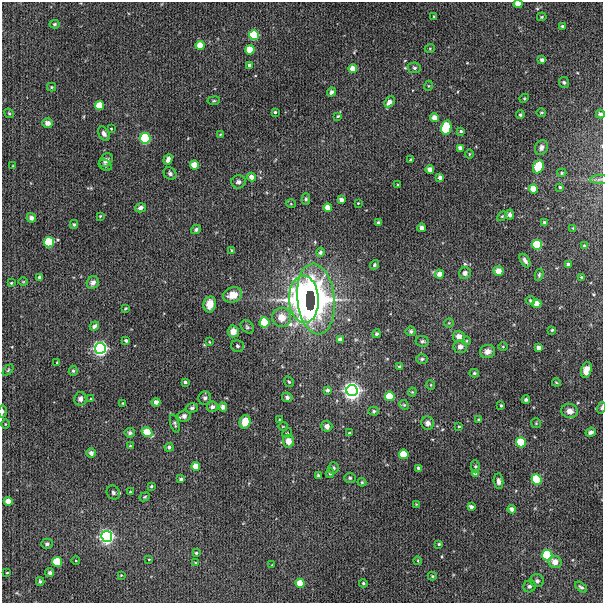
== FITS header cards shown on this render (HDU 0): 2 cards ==
NAXIS1  =                  601 / NUMBER OF ELEMENTS ALONG THIS AXIS
NAXIS2  =                  601 / NUMBER OF ELEMENTS ALONG THIS AXIS

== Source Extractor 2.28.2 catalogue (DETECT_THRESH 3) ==
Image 601 x 601 px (HDU 0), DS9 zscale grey, 1 PNG px = 1 image px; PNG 605 x 605 px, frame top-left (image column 1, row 601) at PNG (2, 2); each listed source drawn as its Kron ellipse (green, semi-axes under 4 px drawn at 4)
Background 215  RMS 1.5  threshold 4.61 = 3 sigma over >= 5 px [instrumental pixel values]
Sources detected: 211; all 211 listed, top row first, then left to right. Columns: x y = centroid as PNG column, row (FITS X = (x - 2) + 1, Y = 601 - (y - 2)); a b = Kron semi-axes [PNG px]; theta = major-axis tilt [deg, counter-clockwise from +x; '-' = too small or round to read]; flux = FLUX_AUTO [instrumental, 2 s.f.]
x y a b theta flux
518 4 4 4 - 1400
434 17 3 3 - 130
542 17 5 4 - 120
54 24 5 4 - 140
562 26 3 3 - 150
254 35 5 5 - 12000
200 45 4 4 - 1600
430 48 5 3 - 87
250 50 4 4 - 2700
542 60 4 4 - 460
249 65 4 3 - 410
414 68 6 5 - 200
353 69 4 4 - 1200
564 82 5 5 - 180
428 86 5 3 - 84
52 87 4 4 - 120
331 92 5 4 - 270
524 98 5 4 - 100
214 101 6 3 8 110
389 102 6 4 46 580
100 105 4 4 - 3200
275 112 3 3 - 130
541 112 5 3 - 100
9 113 5 4 - 140
600 114 4 4 - 240
520 115 4 3 - 150
338 116 4 3 - 130
434 118 4 4 - 1200
48 123 5 5 - 570
446 127 7 5 78 11000
111 129 3 2 - 74
461 131 4 3 - 200
104 134 8 5 -59 320
220 134 4 2 - 67
145 138 5 5 - 23000
541 147 8 6 61 360
460 148 4 4 - 640
469 154 5 3 - 92
168 159 6 4 70 440
106 160 8 5 46 520
411 160 4 3 - 130
105 165 7 5 -29 230
194 165 4 4 - 1800
13 166 4 3 - 85
538 167 7 5 69 3300
430 169 4 4 - 650
170 173 7 5 -38 240
562 173 4 3 - 130
252 177 4 4 - 770
440 177 4 4 - 450
599 179 9 4 2 240
238 182 7 6 - 340
398 185 4 3 - 85
560 187 4 3 - 130
533 189 4 4 - 1700
306 199 6 4 -90 170
341 200 4 4 - 540
358 203 3 2 - 76
291 204 5 3 - 90
140 208 5 4 - 370
328 208 4 4 - 1500
510 215 5 4 - 290
100 216 4 3 - 110
502 216 6 3 44 110
31 218 5 4 - 410
544 222 3 3 - 120
378 223 4 3 - 290
74 224 4 4 - 150
422 228 4 4 - 430
573 228 4 3 - 86
196 229 5 4 - 220
49 242 5 5 - 11000
537 245 5 5 - 7300
584 246 4 3 - 120
232 250 4 3 - 110
320 252 4 4 - 230
525 260 7 4 -59 340
568 264 4 4 - 330
374 265 5 4 - 160
498 271 5 4 - 760
465 273 6 5 - 330
439 274 4 4 - 900
539 275 6 4 80 150
40 277 4 4 - 380
581 277 4 3 - 84
23 282 5 3 - 88
11 283 3 3 - 94
93 283 6 5 - 480
233 295 10 7 18 1100
304 299 24 15 -88 33000
316 299 35 18 -84 23000
530 300 5 4 - 170
210 304 8 6 80 1200
537 304 4 4 - 1300
125 308 4 3 - 97
282 317 9 9 - 1300
264 322 5 5 - 8300
449 323 4 4 - 97
94 326 5 3 - 310
247 327 7 5 -46 200
552 330 4 3 - 110
233 331 6 5 - 960
411 331 5 5 - 170
376 334 4 4 - 210
459 336 6 5 - 720
340 340 4 4 - 620
126 341 4 3 - 210
422 341 7 5 -9 220
467 341 4 3 - 86
209 342 4 2 - 69
237 346 6 5 - 210
460 347 7 6 - 380
503 347 5 3 - 96
538 347 4 4 - 490
100 348 5 5 - 67000
487 351 7 6 - 680
422 359 6 4 2 190
57 362 4 2 - 79
400 367 3 3 - 270
8 370 6 4 47 150
586 370 8 5 74 1100
73 371 5 4 - 170
474 373 5 4 - 140
185 382 3 3 - 220
289 382 5 3 - 120
556 382 4 3 - 100
431 385 5 3 - 85
327 390 4 4 - 320
352 391 5 5 - 120000
412 392 4 4 - 100
390 396 5 5 - 4500
287 397 5 5 - 300
205 398 7 6 - 300
80 399 7 6 - 430
91 399 4 3 - 110
526 400 4 3 - 220
156 402 4 4 - 600
123 403 3 2 - 83
404 405 5 4 - 120
501 405 3 2 - 120
212 407 5 5 - 310
223 407 4 4 - 280
192 408 6 4 16 210
601 408 6 4 75 140
2 411 6 3 -88 190
374 411 5 4 - 140
570 411 8 7 - 700
184 416 6 5 - 450
279 419 2 2 - 75
478 420 3 2 - 110
245 422 7 5 76 1300
428 423 6 6 - 440
536 423 5 5 - 110
5 424 4 3 - 75
175 424 9 4 -73 180
283 426 4 3 - 71
327 426 5 5 - 430
459 426 3 3 - 88
147 432 6 4 -35 2500
591 432 5 4 - 410
130 433 5 4 - 230
287 433 5 4 - 120
350 433 4 3 - 150
288 441 6 5 - 1000
521 442 5 5 - 5600
130 446 4 4 - 140
169 447 4 4 - 270
91 453 5 5 - 290
404 454 5 4 - 3900
196 466 4 4 - 1600
475 466 6 4 89 150
333 468 5 5 - 200
419 468 4 4 - 480
330 473 5 4 - 170
475 473 4 4 - 780
318 475 4 3 - 160
350 478 6 5 - 160
181 479 4 3 - 220
537 479 5 5 - 7900
498 481 8 5 -85 360
362 482 4 3 - 120
151 486 3 3 - 150
130 492 3 3 - 110
113 493 7 6 - 240
145 497 5 4 - 130
8 501 4 4 - 1000
416 504 4 4 - 84
471 507 4 3 - 370
512 509 4 4 - 570
107 536 5 5 - 58000
47 544 6 5 - 240
439 544 3 3 - 120
196 553 4 3 - 140
547 555 5 5 - 13000
149 559 4 2 - 67
76 561 4 3 - 71
418 561 4 3 - 82
57 562 5 5 - 5600
555 562 6 6 - 810
195 563 3 3 - 84
272 565 2 2 - 64
7 573 3 2 - 79
50 573 4 4 - 240
121 575 4 4 - 88
432 576 4 4 - 130
40 581 4 3 - 190
537 581 7 6 - 290
300 583 4 4 - 1900
363 583 4 4 - 160
529 586 6 6 - 260
581 587 7 4 -38 220
At the frame edge (FLAGS 8, measured only in part): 4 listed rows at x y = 518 4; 600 114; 601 408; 2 411